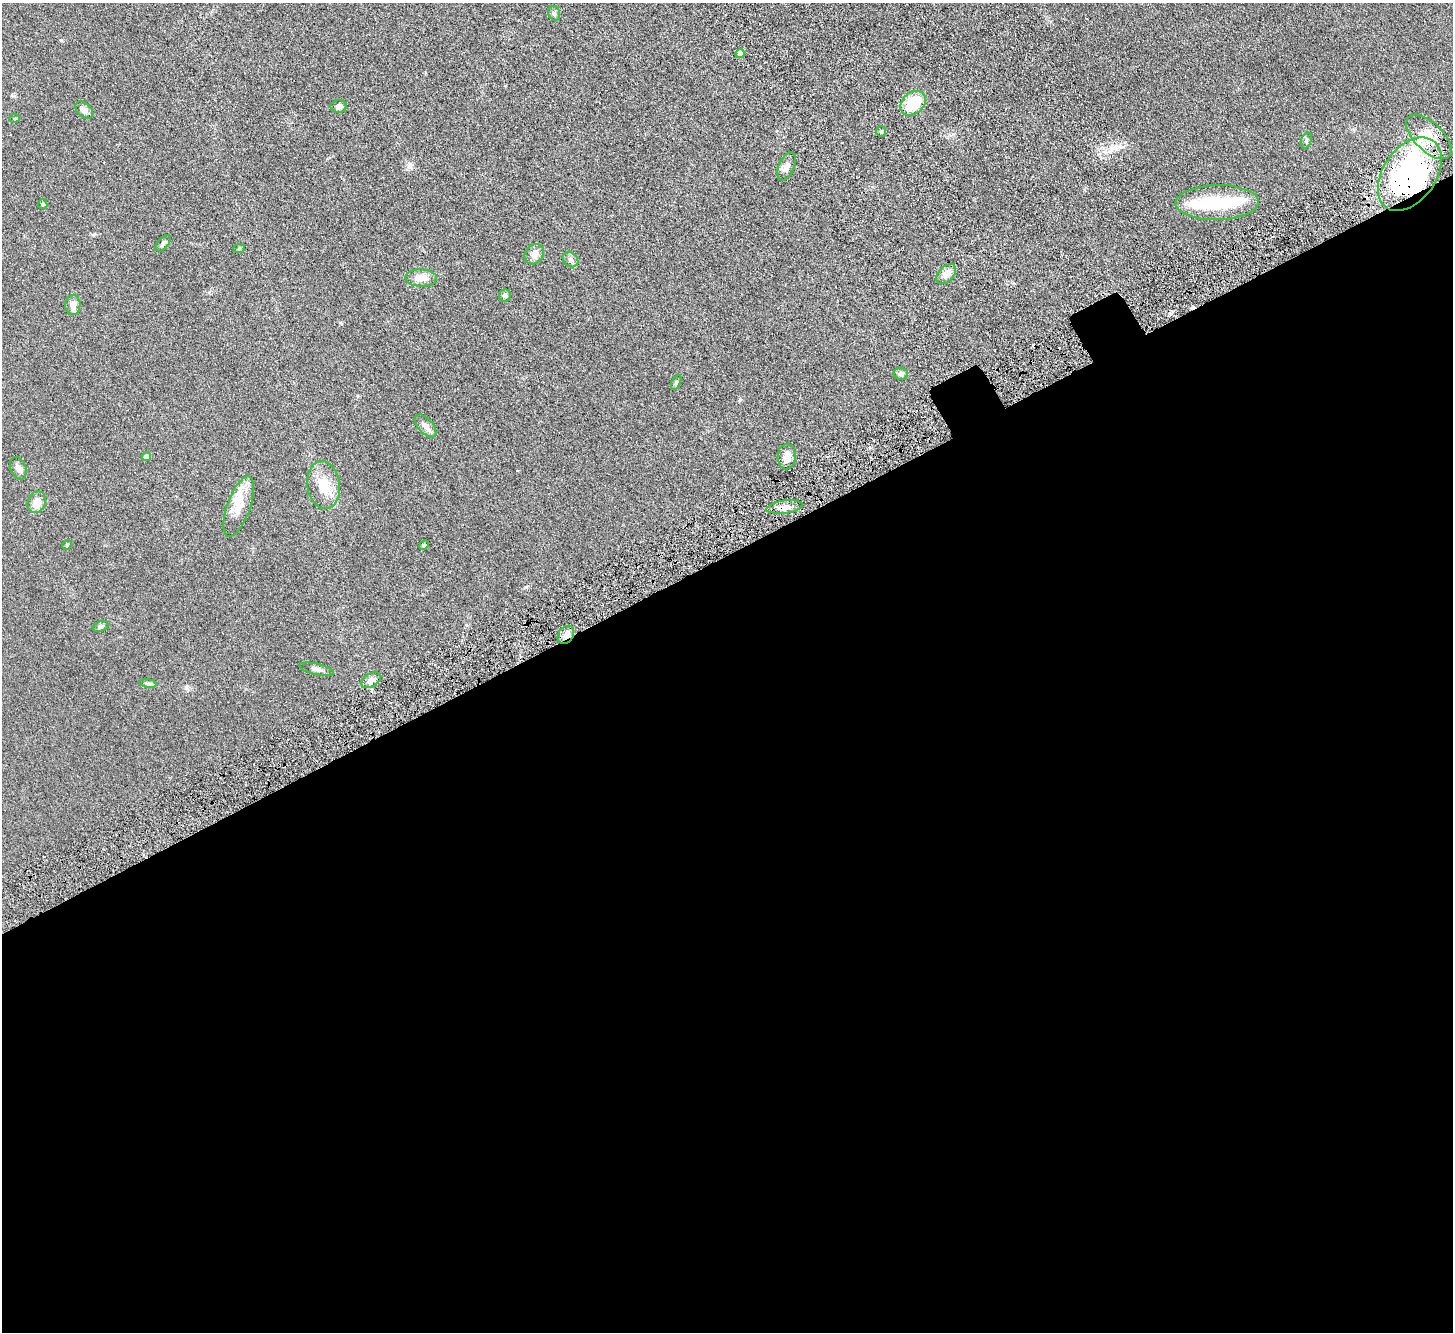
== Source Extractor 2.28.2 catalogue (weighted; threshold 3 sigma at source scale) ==
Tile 15 of 4 x 4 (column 3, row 4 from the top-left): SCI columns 3004-4454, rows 243-1572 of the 6006 x 5937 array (HDU 1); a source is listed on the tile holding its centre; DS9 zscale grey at full resolution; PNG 1455 x 1334 px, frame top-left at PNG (2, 3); each listed source drawn as its Kron ellipse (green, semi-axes under 4 px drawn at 4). Shown black and unused: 59% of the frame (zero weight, under 4 of 8 exposures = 5% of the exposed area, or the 3 px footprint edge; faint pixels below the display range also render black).
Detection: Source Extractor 2.28.2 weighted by HDU 2 'WHT'; one run over the whole footprint, this tile lists its part. Background 0.0462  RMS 0.0061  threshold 0.025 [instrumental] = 3 sigma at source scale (4.09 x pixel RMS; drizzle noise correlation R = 1.36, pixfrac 0.8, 0.05/0.05 arcsec/px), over >= 5 px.
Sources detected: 43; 2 inside a brighter object's white glare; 1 cosmic-ray / hot-pixel residue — neither listed nor drawn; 2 inside a brighter listed object's ellipse — not listed separately; the other 38 listed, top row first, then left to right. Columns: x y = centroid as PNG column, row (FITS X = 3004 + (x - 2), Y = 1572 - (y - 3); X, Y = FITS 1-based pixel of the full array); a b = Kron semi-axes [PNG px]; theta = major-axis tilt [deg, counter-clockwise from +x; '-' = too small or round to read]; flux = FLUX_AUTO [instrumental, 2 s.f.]
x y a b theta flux
554 13 7 5 -74 1.1
740 53 4 4 - 4.5
913 103 14 10 41 17
339 106 8 6 1 2.2
84 110 10 7 -43 2.3
14 118 5 3 - 0.47
881 132 5 5 - 0.77
1429 137 28 14 -44 13
1306 140 8 5 70 1
787 166 15 7 67 3.1
1410 174 41 26 55 140
1217 203 42 17 1 27
43 204 5 4 - 0.55
163 243 10 5 49 1.5
239 249 6 4 2 0.56
534 254 11 9 52 3.6
570 259 9 7 -43 1.8
946 274 12 7 47 4.1
421 278 16 8 -2 5.3
505 295 6 6 - 1.6
73 305 10 7 89 4.2
901 374 7 6 - 2.1
676 383 8 4 64 0.8
426 426 14 7 -48 2.6
787 456 13 9 87 4.3
146 457 4 4 - 4.2
18 468 12 7 -66 2.7
324 485 24 16 -82 12
37 502 11 9 68 6
239 507 32 11 70 8.8
785 507 18 6 7 3.7
67 545 5 4 - 0.58
424 545 5 4 - 0.54
101 626 8 5 20 1.1
566 635 10 7 56 3.2
317 669 17 5 -12 2.5
371 680 11 6 32 2.5
148 683 9 4 -8 1.1
Overlapping masked pixels (flux is a lower limit): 3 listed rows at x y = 1410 174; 785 507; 566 635
Unlisted compact peaks at least as high as the median listed source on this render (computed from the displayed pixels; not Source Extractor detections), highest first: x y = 61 40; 526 587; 1122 147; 740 399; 410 167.